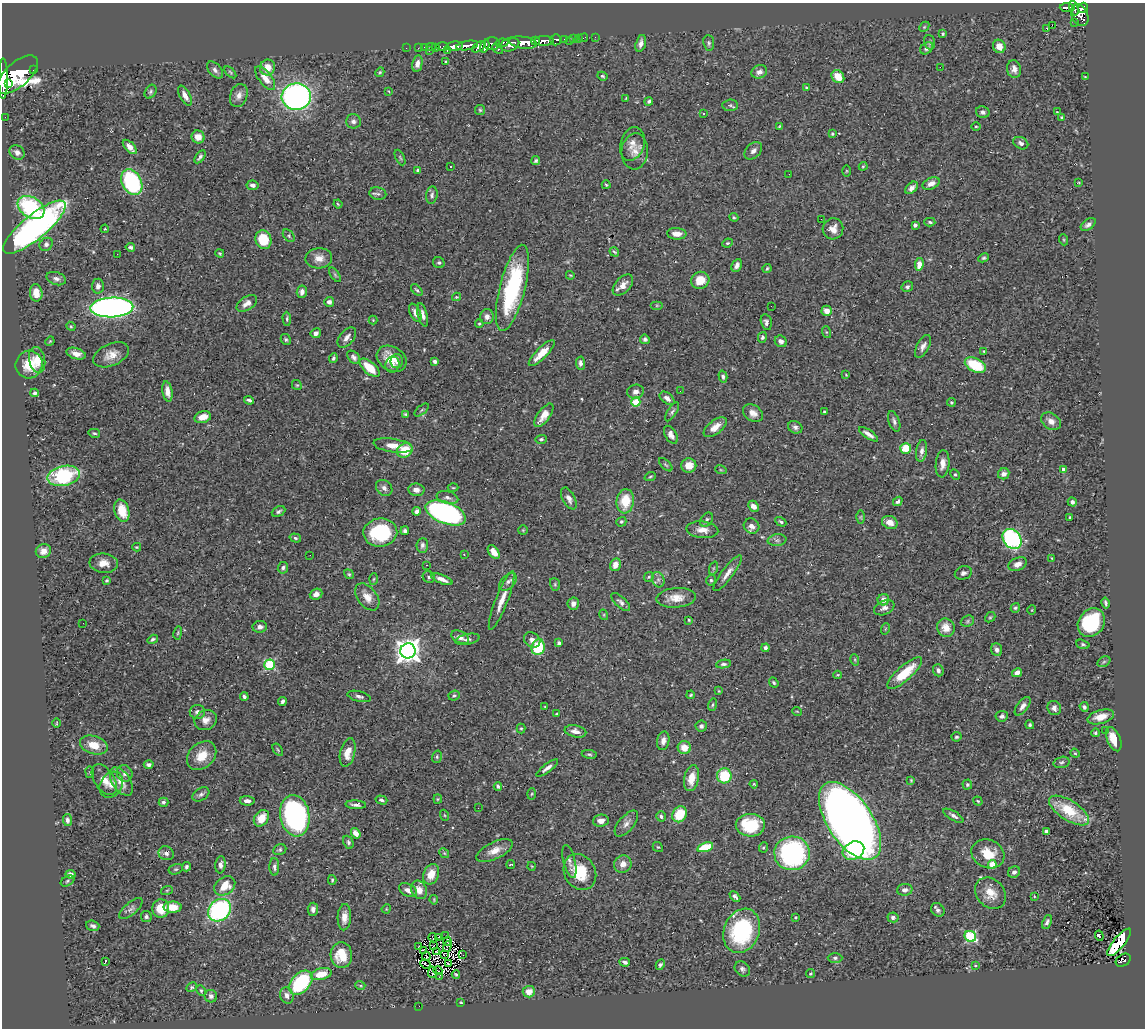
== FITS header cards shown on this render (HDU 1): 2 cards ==
NAXIS1  =                 1143
NAXIS2  =                 1026

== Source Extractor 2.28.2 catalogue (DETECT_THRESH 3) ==
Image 1143 x 1026 px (HDU 1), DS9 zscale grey, 1 PNG px = 1 image px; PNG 1147 x 1030 px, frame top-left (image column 1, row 1026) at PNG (2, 3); each listed source drawn as its Kron ellipse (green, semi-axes under 4 px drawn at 4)
Background 0.495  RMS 0.029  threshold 0.0868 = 3 sigma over >= 5 px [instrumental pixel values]
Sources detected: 470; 3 with non-positive FLUX_AUTO (blend fragments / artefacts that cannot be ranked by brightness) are neither listed nor drawn; the other 467 listed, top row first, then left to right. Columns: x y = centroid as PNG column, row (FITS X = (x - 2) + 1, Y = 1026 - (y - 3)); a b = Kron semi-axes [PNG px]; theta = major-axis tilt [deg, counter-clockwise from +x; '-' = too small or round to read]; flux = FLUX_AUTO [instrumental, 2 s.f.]
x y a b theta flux
1067 7 7 3 -1 180
1074 8 7 3 -70 190
1083 8 5 4 - 370
1080 15 11 8 -64 570
1075 23 2 2 - 9.1
1052 25 2 2 - 1700
924 27 6 4 46 2.6
1047 28 3 3 - 45
943 34 4 3 - 2.5
595 37 2 2 - 6
573 38 3 3 - 23
578 38 2 2 - 6.9
584 38 4 2 - 12
556 40 5 5 - 280
564 40 4 3 - 110
535 41 4 3 - 370
544 41 9 5 1 1100
569 41 2 2 - 30
930 42 7 5 -74 3.7
502 43 6 3 7 230
523 43 14 6 -8 2400
641 43 9 5 75 8.7
709 43 8 5 -83 4.2
492 44 7 6 - 490
467 45 11 4 10 1000
510 45 9 6 19 1100
454 46 8 4 7 1300
485 46 7 3 72 320
999 46 7 6 - 20
424 47 2 2 - 9.5
431 47 5 3 - 23
435 47 3 2 - 9.3
442 47 7 3 0 64
479 47 8 4 35 450
406 48 2 2 - 8
418 48 3 2 - 7.6
927 48 7 5 38 5.7
497 49 6 3 -45 140
429 51 3 2 - 52
447 51 3 2 - 17
446 61 3 2 - 2.3
417 64 8 5 79 10
268 67 8 7 - 21
940 67 2 2 - 56
1014 69 9 7 -81 11
34 70 3 3 - 110
215 70 10 6 -48 6.8
230 72 7 3 -45 2.7
380 72 5 4 - 2.5
759 72 8 6 26 9.9
17 75 25 12 42 5500
602 76 5 3 - 2.9
838 77 7 5 -46 32
1085 77 3 2 - 1.6
265 78 14 6 -52 20
3 79 20 4 90 2800
8 83 4 3 - 590
807 88 3 3 - 2.7
388 91 4 2 - 1.5
150 92 7 5 59 4.2
239 95 12 8 70 12
185 96 11 5 -61 13
296 97 14 13 - 650
626 98 3 2 - 1.5
649 101 4 4 - 4.2
730 105 8 6 3 4
480 110 5 5 - 2.7
983 112 7 5 -14 5.2
1057 112 2 2 - 1.2
703 113 3 3 - 7.5
5 117 2 2 - 7.7
1062 117 4 3 - 2.1
353 121 7 7 - 6.8
779 126 3 3 - 1.9
976 127 5 3 - 2
832 134 4 3 - 2.3
198 137 6 6 - 20
1021 143 8 5 -27 6.9
632 144 17 12 73 19
130 147 9 4 -46 14
635 151 18 13 86 22
753 151 10 7 44 8.8
17 152 8 7 - 8.3
200 157 7 4 56 5.1
400 158 8 3 -63 2.9
536 161 4 4 - 3.8
450 166 3 3 - 5.5
863 166 4 3 - 2.2
418 170 4 4 - 3.4
846 171 5 3 - 1.7
789 174 2 2 - 1.7
132 182 13 9 -61 230
1078 183 4 2 - 1.4
931 184 9 5 25 12
253 185 6 4 -9 7.2
606 185 4 3 - 2
912 188 7 5 45 8.2
378 194 8 6 -11 4.8
432 195 9 5 82 5.3
338 204 4 3 - 1.7
31 207 14 10 -32 170
734 217 4 4 - 2.4
821 219 2 2 - 1.3
930 222 5 4 - 3.1
1088 224 8 5 35 7.4
915 225 4 3 - 5.6
34 227 39 12 39 670
105 229 4 3 - 1.8
833 229 11 10 - 18
677 234 10 6 -4 16
289 236 7 5 -49 3.7
263 240 9 8 - 54
1064 240 5 3 - 2
727 243 5 3 - 2.3
46 244 7 6 - 5.6
130 247 5 4 - 4.4
614 252 5 3 - 2.5
220 253 4 3 - 2
117 254 2 2 - 24
319 258 13 10 3 18
983 258 5 4 - 2.9
439 263 6 5 - 3.7
919 264 6 4 83 17
737 265 7 4 63 8.8
767 268 5 3 - 2.2
335 275 8 4 -55 3.1
570 275 4 3 - 1.7
56 279 10 6 -18 8
700 280 9 8 - 33
623 285 12 7 47 16
98 286 7 6 - 8.1
907 287 6 5 - 4.7
512 288 44 12 76 200
417 290 7 3 -46 3.2
302 292 6 5 - 8
36 293 9 6 -83 20
457 297 4 4 - 1.7
329 302 5 5 - 6.5
247 303 11 6 34 13
657 305 6 4 0 2.9
771 306 2 2 - 0.99
112 307 21 10 2 980
827 311 5 5 - 17
415 313 9 5 -64 10
423 315 12 4 -75 8.2
487 317 7 6 - 9.7
287 319 7 4 -87 3.2
373 320 4 4 - 1.7
766 322 8 5 -77 6.5
479 324 4 3 - 2.2
71 326 5 4 - 2.3
826 332 6 4 -71 2.6
316 333 5 4 - 7.9
762 337 5 4 - 4.2
347 338 12 7 50 11
645 339 5 4 - 4.2
286 340 6 4 -58 3.5
50 341 5 4 - 2
781 341 6 5 - 7
923 346 12 6 63 9
984 351 4 3 - 2.1
542 353 17 5 45 28
76 354 10 5 -17 14
111 355 19 11 24 23
354 357 7 5 -47 5.6
333 358 5 3 - 3.9
392 359 16 12 -31 34
37 360 13 8 -79 27
397 361 7 6 - 8.1
435 361 4 3 - 5
580 363 6 4 -87 6.6
29 364 14 13 - 42
392 365 8 7 - 9
975 365 11 6 -26 78
370 368 12 6 -41 42
846 375 3 2 - 1.4
723 377 6 4 -75 4.4
297 385 5 4 - 2.4
680 391 2 2 - 1.3
167 392 10 5 -80 13
635 392 8 7 - 10
35 393 4 4 - 4.8
667 398 8 5 -39 9.4
249 400 5 3 - 4.8
636 402 4 4 - 81
951 402 4 4 - 2.9
422 410 8 2 40 2.5
672 412 11 4 58 4.8
824 412 3 3 - 2.4
753 413 11 8 -36 13
406 414 4 3 - 2.8
544 415 14 6 54 21
203 417 9 5 15 20
894 421 11 5 -71 6.7
1051 421 11 8 -34 13
715 427 13 6 38 19
795 427 7 6 - 5.6
94 433 6 4 -15 2.9
868 434 11 4 -34 12
671 435 10 5 -60 11
541 439 6 4 3 3.4
393 446 20 7 -8 24
906 448 5 5 - 47
405 450 8 6 35 47
922 451 11 5 81 8.9
943 464 14 7 84 14
666 465 8 4 -44 3.1
689 465 7 7 - 23
1064 469 4 4 - 12
721 470 6 3 -18 2.2
955 474 5 4 - 2.6
1004 474 6 5 - 9.9
64 476 16 10 12 170
650 477 6 4 18 2.6
384 488 9 7 -42 8.3
453 488 5 3 - 2
416 490 8 6 -9 10
447 497 11 6 -13 8.4
569 498 12 6 -62 11
625 501 12 8 83 49
898 501 5 4 - 5.4
1072 502 5 4 - 7.2
753 506 6 4 -47 13
122 511 11 7 -72 39
278 511 7 5 26 4.8
417 511 4 4 - 6.8
446 513 21 10 -21 550
861 517 6 4 89 2.7
1070 517 3 2 - 1.9
707 520 8 5 53 4.4
621 522 5 4 - 3.3
781 522 6 4 -30 3.5
890 522 8 6 -23 17
752 526 8 7 - 12
523 530 5 5 - 2.2
702 530 16 8 -5 19
405 531 4 4 - 4.5
380 532 17 14 7 130
295 538 6 4 -18 3.4
1012 539 11 8 -53 280
777 540 9 6 8 6.4
422 545 7 6 - 6.6
137 547 4 3 - 2
43 551 8 7 - 16
494 552 8 5 -56 16
464 554 3 2 - 3.7
310 555 2 2 - 1.9
1052 558 3 2 - 1.9
104 563 14 9 -5 18
1018 564 10 6 22 11
427 565 3 2 - 2.3
615 565 6 5 - 16
283 568 6 5 - 5.3
714 568 7 4 70 3.1
728 573 22 5 53 15
963 573 9 6 14 5.8
349 574 5 4 - 2.6
429 577 6 5 - 3.9
649 577 5 4 - 2.3
374 579 5 3 - 2.3
442 579 11 4 -21 13
107 580 4 3 - 2.4
658 580 8 6 -70 5.8
711 580 5 4 - 3.4
508 582 10 6 45 8.5
555 584 6 5 - 2.7
316 594 6 5 - 12
367 597 15 9 -52 20
676 598 20 10 4 26
883 600 6 5 - 13
502 601 31 6 69 25
621 602 12 5 -43 6.9
1106 603 5 3 - 3.9
573 604 6 5 - 10
884 608 11 7 22 8.3
1015 608 5 4 - 3.5
1032 610 5 3 - 1.5
604 615 5 3 - 1.7
990 617 5 4 - 2.7
689 620 4 3 - 1.8
967 621 7 5 24 3.6
83 623 2 2 - 1.8
1091 623 15 12 53 140
260 627 7 6 - 9
946 628 9 8 - 23
885 629 6 3 71 1.9
178 633 7 3 81 2.2
460 637 9 6 -26 11
153 639 5 3 - 4.3
467 639 12 5 12 6.2
532 640 9 7 -36 9.5
559 643 4 3 - 4.3
1083 644 7 4 -18 3.5
538 647 8 6 74 85
765 648 4 3 - 5.8
997 650 6 5 - 7.9
408 651 8 7 - 1900
855 660 6 3 -72 2.1
1104 662 7 5 31 3.3
723 664 7 4 8 3.9
270 665 5 5 - 140
938 670 6 5 - 6.6
905 673 22 7 42 58
1017 673 5 4 - 12
838 675 4 3 - 1.7
774 683 5 3 - 3.1
719 691 4 4 - 1.9
691 695 4 3 - 2.3
359 696 12 5 -14 6.5
454 696 6 4 24 3.4
244 697 4 3 - 5.4
282 702 4 3 - 4.5
712 705 6 4 74 2.9
1023 706 11 5 53 8.6
545 707 4 2 - 1.4
1084 707 5 4 - 4.1
1054 708 7 6 - 7.6
797 711 5 3 - 1.5
197 712 7 7 - 7.1
557 714 4 3 - 2.7
1002 716 6 5 - 6.1
1101 717 14 6 15 23
206 720 11 9 29 14
57 723 5 3 - 1.9
1030 725 4 4 - 3.4
701 726 5 5 - 5.4
521 728 5 4 - 2.5
575 731 11 6 -11 12
1105 731 2 2 - 2.1
1095 733 4 4 - 2.9
956 737 5 4 - 3.4
1114 739 13 6 -69 29
663 741 9 6 79 11
94 745 14 9 -17 26
684 748 6 6 - 25
278 750 7 3 -55 2.3
348 753 15 7 77 23
1075 753 5 4 - 2.1
589 754 7 4 -7 3.3
202 756 16 12 43 35
437 757 6 4 73 2.9
1061 762 8 5 15 4
149 765 5 3 - 4.4
547 768 13 4 37 8
90 772 6 3 -82 1.9
125 773 8 7 - 6.8
724 776 7 7 - 76
691 778 13 7 79 28
104 780 17 10 -57 20
911 780 4 3 - 1.9
121 781 16 9 -56 22
754 784 4 3 - 2.1
967 784 5 5 - 3.5
111 785 14 11 60 18
498 786 4 3 - 3.2
201 794 9 6 32 6
532 794 5 3 - 2.1
438 799 4 4 - 2
381 800 6 4 -16 4
247 801 7 4 -1 9.6
978 801 5 3 - 2.1
163 802 5 4 - 4.4
356 805 10 3 -3 6.2
478 808 2 2 - 1.5
1069 810 23 10 -32 77
680 814 8 7 - 55
444 815 5 3 - 2.2
295 816 21 14 -80 410
661 816 5 5 - 4.6
953 816 11 4 -31 6.8
261 818 9 7 53 31
67 820 6 4 -82 6.5
601 821 8 6 7 11
850 821 44 22 -56 2600
626 824 16 7 50 12
750 825 14 11 -1 83
1046 831 4 4 - 6.2
356 833 5 4 - 15
348 842 7 5 -65 4.5
658 847 5 4 - 2.4
705 847 8 4 18 67
763 847 5 4 - 2.9
280 850 7 5 26 3.9
494 851 20 8 25 22
853 851 11 8 27 130
166 853 8 6 -23 7.5
444 853 5 4 - 2.6
792 853 18 17 - 300
988 854 17 14 -25 42
569 861 17 6 -75 8.4
623 864 9 8 - 14
992 864 4 4 - 46
221 865 8 5 84 7.7
511 865 4 2 - 1.4
531 866 4 3 - 1.4
186 867 5 4 - 4.7
274 867 8 5 89 5.7
176 869 7 5 14 3.1
580 872 19 15 -59 64
1014 872 6 5 - 6.4
70 874 5 4 - 9.5
431 874 10 7 68 25
332 880 5 3 - 2.4
67 881 7 5 29 3.9
225 886 11 8 36 32
167 890 6 3 19 2.4
408 890 9 6 -29 12
419 890 9 7 -62 19
905 890 8 6 5 8
990 893 17 14 -46 31
735 896 6 4 -45 5.5
1034 896 3 3 - 1.7
434 900 5 3 - 2
173 907 9 5 -1 27
131 909 14 6 40 7.4
161 909 9 8 - 41
313 909 6 5 - 6.4
386 909 5 3 - 1.6
220 910 12 10 43 290
938 910 7 6 - 5.7
146 917 6 5 - 4.6
344 917 13 6 87 17
796 917 3 2 - 1.8
893 917 5 5 - 4.9
1047 922 7 4 68 5.8
93 926 7 5 -19 5.6
742 931 23 17 67 190
446 936 3 2 - 3.9
970 936 6 5 - 180
1099 936 5 3 - 56
439 937 2 2 - 1.2
433 938 5 2 - 0.51
447 942 4 3 - 1.2
1119 942 17 5 50 240
418 946 3 2 - 1.3
433 946 3 2 - 2.4
447 947 5 2 - 1.5
424 951 4 2 - 2.7
437 951 3 2 - 4.1
444 954 3 2 - 2
341 955 13 11 -85 48
463 955 2 2 - 4.9
426 956 4 2 - 1.7
835 958 7 5 0 4.2
1123 960 8 6 33 94
105 962 3 2 - 21
625 962 5 4 - 5.5
426 964 5 2 - 1.5
449 964 3 2 - 2.1
660 965 5 4 - 3.9
975 965 3 2 - 1.8
742 969 8 6 -42 5.9
438 971 4 2 - 2.2
432 972 5 2 - 1.2
321 974 10 6 14 32
456 974 4 3 - 2.9
810 974 4 4 - 2.4
439 977 3 2 - 1.2
301 983 14 9 48 150
360 985 5 3 - 2.4
192 987 5 4 - 3.1
201 991 5 4 - 2.7
529 992 6 6 - 20
287 995 8 6 -73 11
211 996 6 6 - 8.3
461 1002 3 2 - 1.6
419 1006 2 2 - 27
At the frame edge (FLAGS 8, measured only in part): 1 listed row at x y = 3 79
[3 non-positive-flux detections neither listed nor drawn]